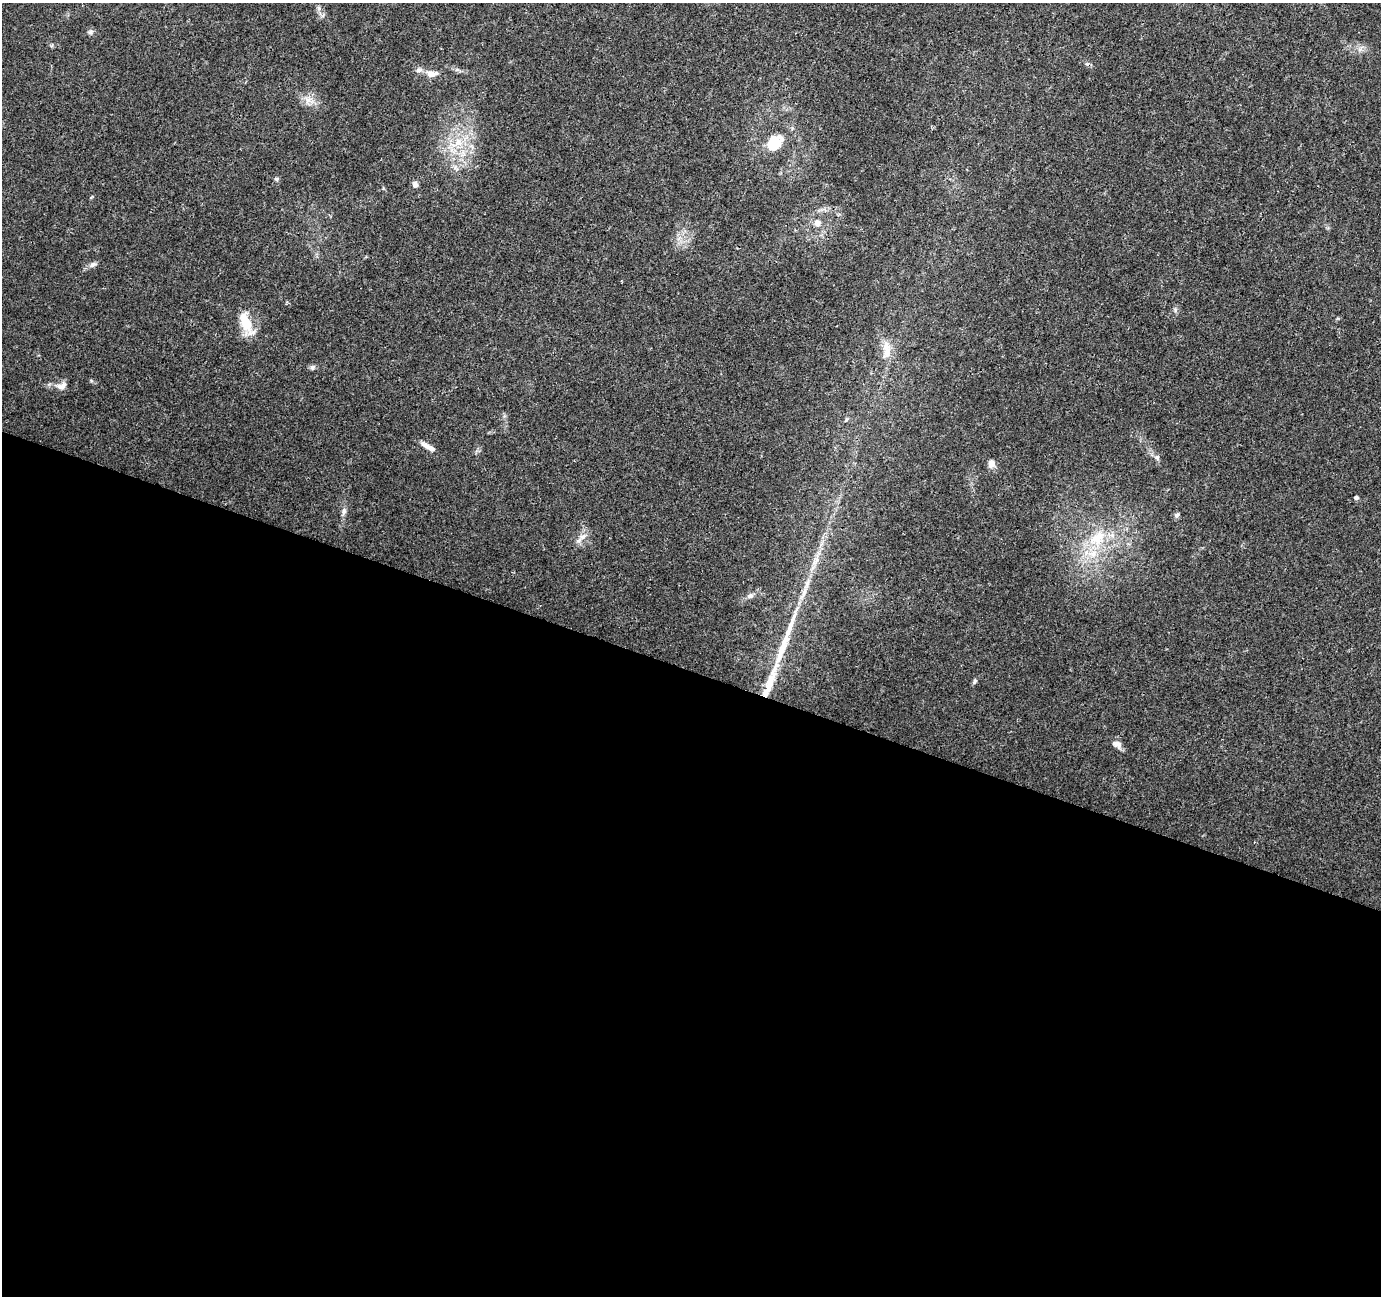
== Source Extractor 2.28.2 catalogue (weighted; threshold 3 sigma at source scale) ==
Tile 14 of 4 x 4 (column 2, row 4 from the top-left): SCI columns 1391-2769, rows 277-1570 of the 5527 x 5664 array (HDU 1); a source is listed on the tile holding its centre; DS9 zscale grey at full resolution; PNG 1383 x 1298 px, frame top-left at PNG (2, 3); no overlay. Shown black and unused: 48% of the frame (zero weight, under 3 of 4 exposures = <1% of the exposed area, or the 3 px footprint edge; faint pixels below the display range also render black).
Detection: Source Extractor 2.28.2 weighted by HDU 2 'WHT'; one run over the whole footprint, this tile lists its part. Background 0.022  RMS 0.0036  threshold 0.016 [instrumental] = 3 sigma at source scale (4.5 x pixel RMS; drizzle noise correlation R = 1.50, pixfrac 1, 0.0396/0.0396 arcsec/px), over >= 5 px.
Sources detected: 29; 1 long thin detection or spike segment (spike, bleed or trail) — not listed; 2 inside a brighter listed object's ellipse — not listed separately; the other 26 listed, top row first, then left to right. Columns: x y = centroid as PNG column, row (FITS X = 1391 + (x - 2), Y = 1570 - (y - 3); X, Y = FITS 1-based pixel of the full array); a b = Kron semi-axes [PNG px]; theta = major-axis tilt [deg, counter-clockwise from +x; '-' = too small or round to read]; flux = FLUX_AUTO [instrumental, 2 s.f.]
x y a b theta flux
319 8 7 4 -89 0.74
90 32 8 5 17 0.81
431 74 15 8 1 3
308 100 10 7 63 2.1
458 143 18 12 32 7.2
774 143 16 13 81 9.3
276 179 6 5 - 0.59
415 184 8 6 -63 1.2
817 223 10 9 - 2.3
93 264 11 6 28 1.2
245 322 25 12 -69 9.2
886 350 28 10 -88 5.3
312 367 7 6 - 0.92
62 386 15 9 31 2.2
428 447 21 6 -30 2.4
1157 457 7 6 - 1
991 464 10 8 85 2
1356 497 6 5 - 0.65
344 511 11 6 84 1.3
1176 515 7 6 - 0.91
583 537 10 7 30 2
1098 538 27 18 45 14
750 596 8 6 25 1.1
975 681 7 5 61 0.66
769 684 64 9 69 15
1117 744 13 8 -25 2
Overlapping masked pixels (flux is a lower limit): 1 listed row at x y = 769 684